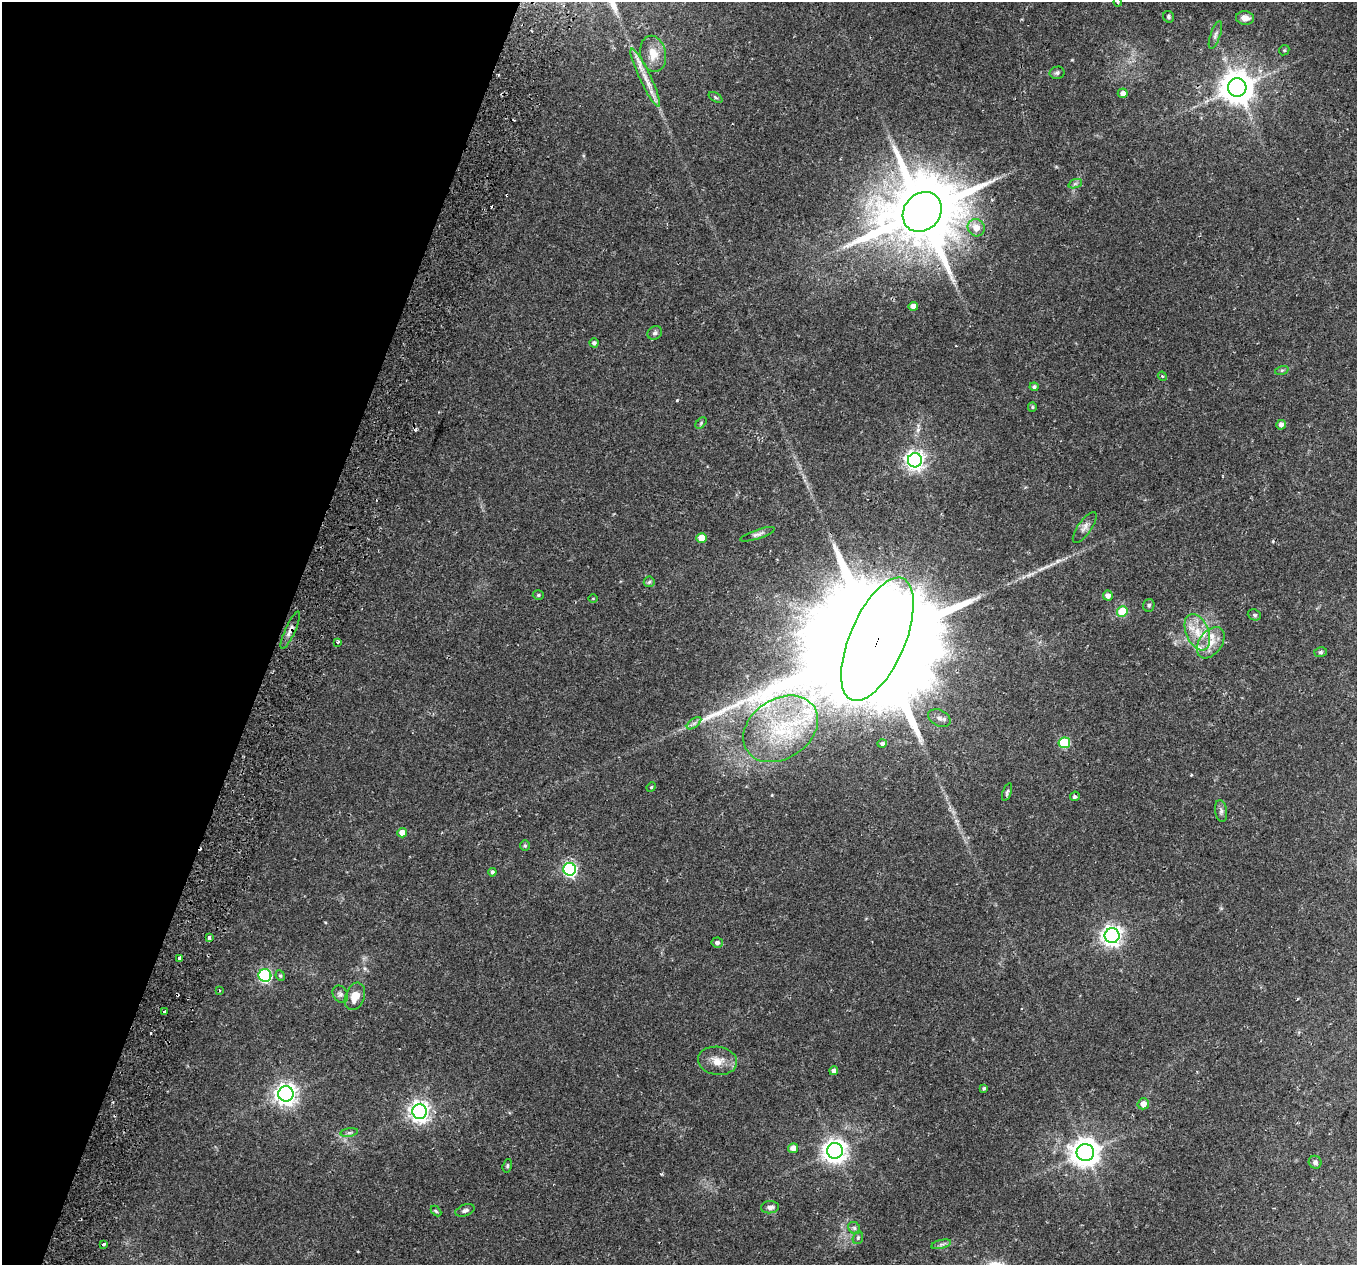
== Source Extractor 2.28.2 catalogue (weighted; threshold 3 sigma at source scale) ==
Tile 9 of 4 x 4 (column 1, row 3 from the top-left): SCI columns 77-1431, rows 1619-2881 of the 5565 x 5701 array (HDU 1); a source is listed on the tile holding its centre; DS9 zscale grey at full resolution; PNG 1359 x 1267 px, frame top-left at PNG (2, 2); each listed source drawn as its Kron ellipse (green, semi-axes under 4 px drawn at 4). Shown black and unused: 21% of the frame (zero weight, under 2 of 3 exposures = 5% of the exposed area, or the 3 px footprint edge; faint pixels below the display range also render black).
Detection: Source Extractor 2.28.2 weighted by HDU 2 'WHT'; one run over the whole footprint, this tile lists its part. Background 0.0416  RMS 0.0036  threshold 0.0162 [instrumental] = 3 sigma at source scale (4.5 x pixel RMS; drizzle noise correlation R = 1.50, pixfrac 1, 0.0396/0.0396 arcsec/px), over >= 5 px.
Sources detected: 94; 9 cosmic-ray / hot-pixel residue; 1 long thin detection or spike segment (spike, bleed or trail) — neither listed nor drawn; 2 inside a brighter listed object's ellipse — not listed separately; the other 82 listed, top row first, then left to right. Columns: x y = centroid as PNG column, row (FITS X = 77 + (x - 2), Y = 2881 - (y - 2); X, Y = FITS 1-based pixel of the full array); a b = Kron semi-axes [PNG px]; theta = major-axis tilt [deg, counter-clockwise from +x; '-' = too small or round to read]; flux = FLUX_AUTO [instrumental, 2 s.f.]
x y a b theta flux
1118 2 4 4 - 0.38
1169 17 6 5 - 0.61
1245 18 9 7 -7 2.6
1215 35 14 5 70 1.2
1284 50 5 4 - 0.45
653 54 18 13 -79 4.9
1057 73 7 6 - 0.81
645 78 32 5 -65 4.6
1237 88 9 9 - 690
1123 93 5 5 - 2
715 97 7 4 -31 0.62
1075 184 7 4 19 0.7
922 212 21 18 50 4200
976 228 9 8 - 3.6
913 306 4 4 - 2.7
655 333 7 6 - 0.88
594 343 4 4 - 0.92
1282 370 7 4 18 0.55
1162 376 4 3 - 0.33
1034 387 4 4 - 0.86
1032 407 5 4 - 0.41
701 423 7 4 47 0.5
1281 425 5 5 - 1.3
915 460 7 7 - 160
1085 527 18 7 55 1.9
757 534 18 4 18 1.2
702 538 5 5 - 5
649 582 5 5 - 0.57
538 595 5 4 - 0.5
1108 595 5 5 - 1.7
593 599 5 3 - 0.26
1149 605 6 5 - 0.63
1122 611 5 5 - 12
1254 615 7 5 -20 0.57
290 630 20 5 65 1.8
1197 632 19 11 -68 6.5
877 639 66 27 67 24000
338 642 3 3 - 1.6
1211 643 17 11 54 5.1
1321 652 6 5 - 0.61
939 718 12 8 -28 1.9
694 723 8 4 37 1
781 729 40 29 33 31
1064 743 5 5 - 19
882 744 5 4 - 0.77
651 787 5 4 - 0.42
1007 792 9 4 69 0.66
1075 796 5 4 - 0.72
1221 811 11 6 -80 1.1
402 833 5 4 - 3.6
525 846 5 5 - 0.47
570 869 6 6 - 66
492 872 4 4 - 0.8
1112 936 7 7 - 180
209 937 3 3 - 1.2
717 943 5 5 - 1
180 959 4 4 - 3
265 975 6 6 - 49
280 976 5 4 - 0.53
220 990 3 2 - 0.48
340 994 9 7 -58 1
355 996 14 9 70 4.6
165 1011 3 3 - 1.3
717 1061 19 14 -8 4.5
834 1071 4 4 - 1.6
984 1088 3 3 - 0.5
286 1094 7 7 - 230
1143 1104 5 5 - 2.9
420 1112 7 7 - 190
349 1132 9 4 9 0.79
793 1148 5 5 - 2.8
835 1151 8 8 - 270
1085 1152 9 8 - 430
1315 1162 6 6 - 1.1
507 1166 7 4 74 0.53
770 1207 9 6 4 1.3
465 1210 10 5 19 1
436 1211 6 4 -45 0.48
854 1228 6 5 - 0.75
858 1238 6 5 - 0.57
103 1244 3 3 - 1.7
941 1244 10 4 13 0.91
Overlapping masked pixels (flux is a lower limit): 4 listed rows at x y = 922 212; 290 630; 877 639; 180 959
Isophote crosses this tile's border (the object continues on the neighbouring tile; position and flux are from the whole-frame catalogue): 1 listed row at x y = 1118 2
Unlisted compact peaks at least as high as the median listed source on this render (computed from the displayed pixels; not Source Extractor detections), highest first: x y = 677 400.